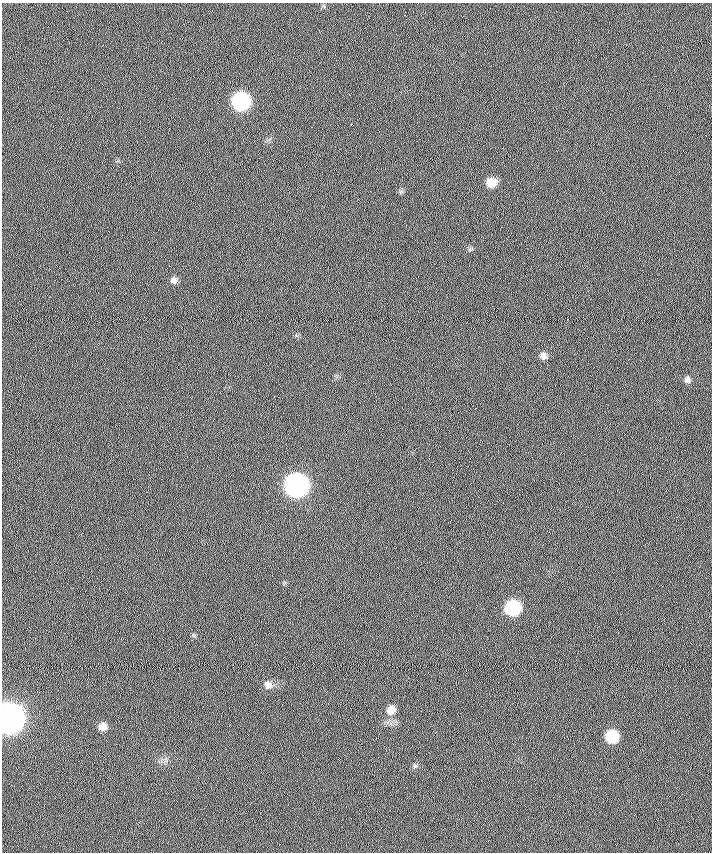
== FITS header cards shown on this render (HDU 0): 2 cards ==
NAXIS1  =                  710 /
NAXIS2  =                  850 /

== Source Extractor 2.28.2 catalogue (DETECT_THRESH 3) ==
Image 710 x 850 px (HDU 0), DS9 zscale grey, 1 PNG px = 1 image px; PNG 714 x 854 px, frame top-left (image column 1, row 850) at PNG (2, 3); no overlay
Background 0.137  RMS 6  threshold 18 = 3 sigma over >= 5 px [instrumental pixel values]
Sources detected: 14; all 14 listed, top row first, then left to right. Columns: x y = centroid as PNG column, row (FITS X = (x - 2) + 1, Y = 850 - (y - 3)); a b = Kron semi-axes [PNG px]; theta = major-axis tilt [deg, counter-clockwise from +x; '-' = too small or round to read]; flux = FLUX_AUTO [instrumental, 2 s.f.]
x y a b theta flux
241 101 10 10 - 94000
351 125 3 3 - 4300
491 183 9 8 - 6500
174 280 8 7 - 1900
543 356 8 7 - 2200
687 379 8 6 46 1400
296 485 11 10 - 290000
513 608 9 9 - 46000
268 685 10 9 - 2700
391 710 10 9 - 4100
9 718 11 10 - 910000
102 727 9 8 - 3600
612 736 9 9 - 20000
415 766 6 5 - 820
At the frame edge (FLAGS 8, measured only in part): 1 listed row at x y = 9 718